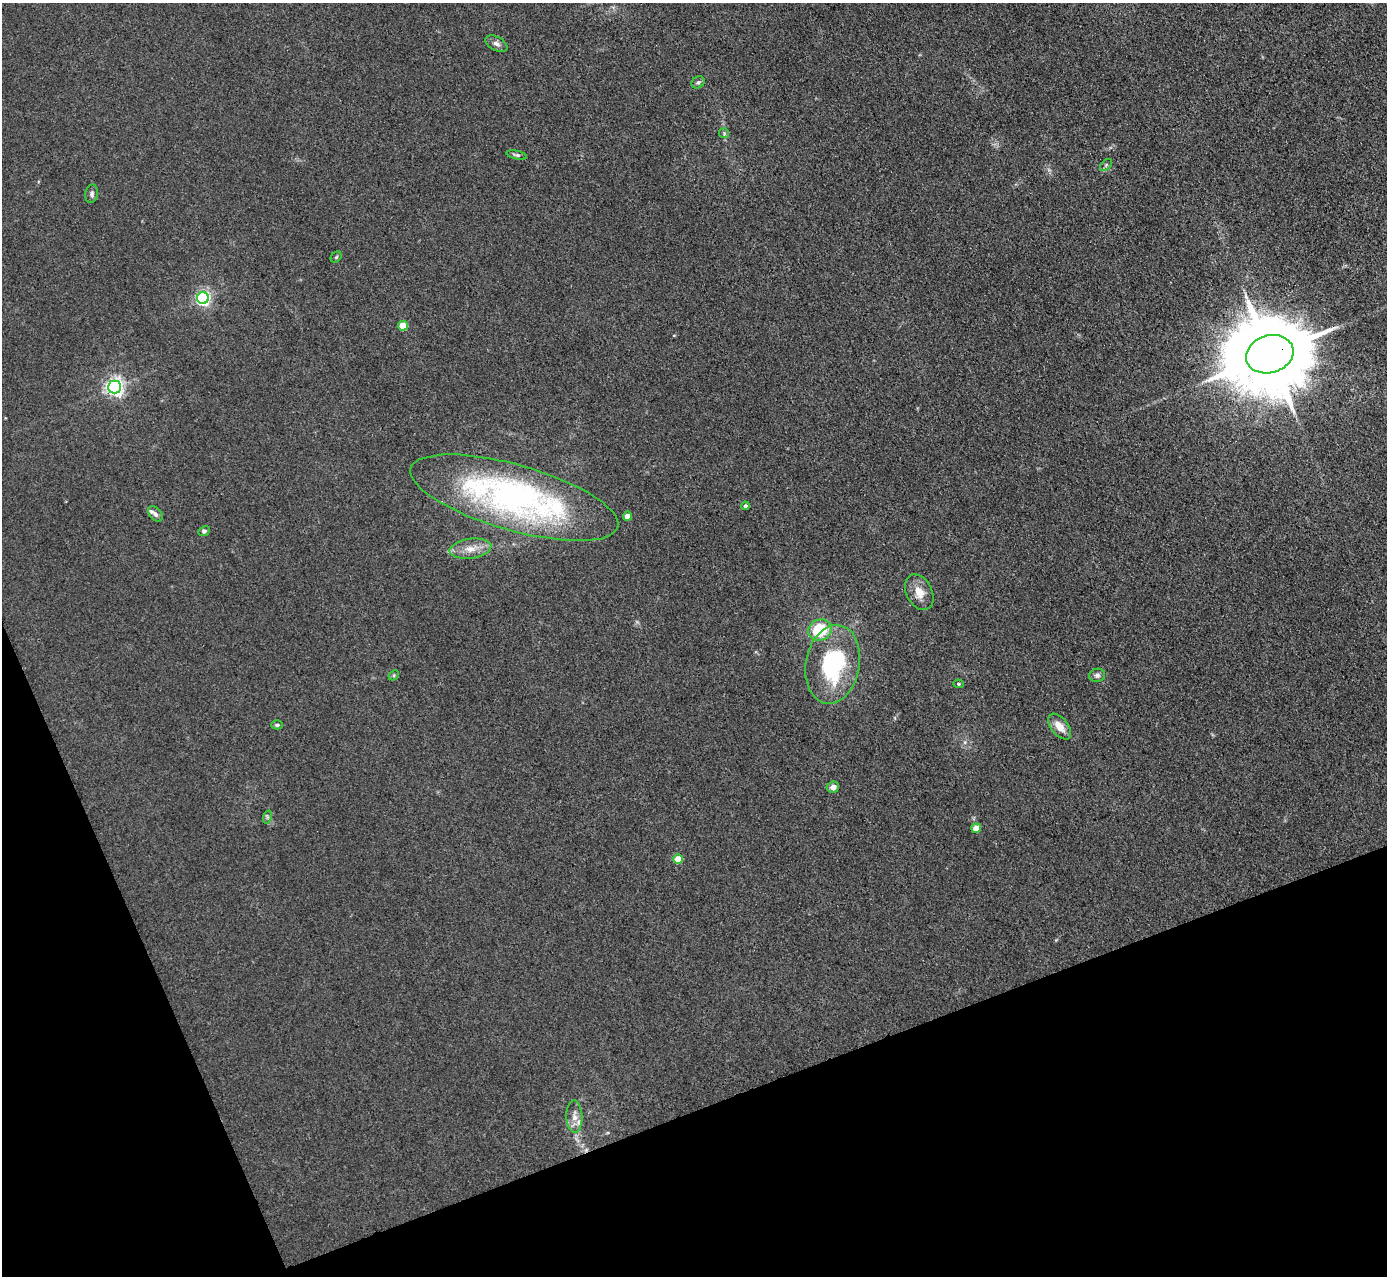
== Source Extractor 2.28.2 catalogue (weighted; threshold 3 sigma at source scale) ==
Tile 14 of 4 x 4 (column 2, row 4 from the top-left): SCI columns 1386-2770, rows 151-1424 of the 5540 x 5526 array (HDU 1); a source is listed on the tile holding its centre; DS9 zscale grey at full resolution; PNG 1389 x 1278 px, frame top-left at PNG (2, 3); each listed source drawn as its Kron ellipse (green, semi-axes under 4 px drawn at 4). Shown black and unused: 19% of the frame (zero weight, under 3 of 4 exposures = <1% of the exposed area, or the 3 px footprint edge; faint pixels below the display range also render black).
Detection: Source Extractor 2.28.2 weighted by HDU 2 'WHT'; one run over the whole footprint, this tile lists its part. Background 0.0438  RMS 0.0059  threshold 0.0267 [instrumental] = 3 sigma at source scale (4.5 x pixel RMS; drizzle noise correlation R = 1.50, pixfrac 1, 0.05/0.05 arcsec/px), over >= 5 px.
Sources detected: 33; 1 cosmic-ray / hot-pixel residue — neither listed nor drawn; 2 inside a brighter listed object's ellipse — not listed separately; the other 30 listed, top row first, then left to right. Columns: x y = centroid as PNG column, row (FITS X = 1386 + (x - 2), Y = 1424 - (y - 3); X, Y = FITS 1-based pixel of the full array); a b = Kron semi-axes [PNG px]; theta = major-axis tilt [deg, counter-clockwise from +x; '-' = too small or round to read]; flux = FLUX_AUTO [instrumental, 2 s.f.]
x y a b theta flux
496 44 12 6 -28 2.6
698 82 7 5 36 1.2
724 133 5 5 - 0.83
517 155 10 4 -13 1.4
1106 165 7 4 46 1.1
92 194 9 6 78 1.7
336 257 6 5 - 0.82
203 298 6 6 - 150
403 326 5 4 - 17
1270 354 24 18 17 9300
114 387 6 6 - 250
514 498 108 33 -16 210
745 506 4 4 - 1.6
155 514 9 5 -50 2
628 516 4 4 - 8.6
204 531 6 4 26 1.4
470 549 21 10 7 7.7
919 592 19 13 -63 8.3
820 630 12 10 25 25
833 664 40 27 80 64
394 675 6 4 47 0.83
1097 675 8 6 12 1.8
958 684 5 4 - 0.88
277 725 6 4 1 1.2
1060 727 15 8 -50 7.6
833 787 6 5 - 3.5
267 817 7 4 73 1.1
976 828 5 4 - 11
678 859 5 4 - 15
574 1117 16 8 -88 4.7
Overlapping masked pixels (flux is a lower limit): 1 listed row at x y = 1270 354